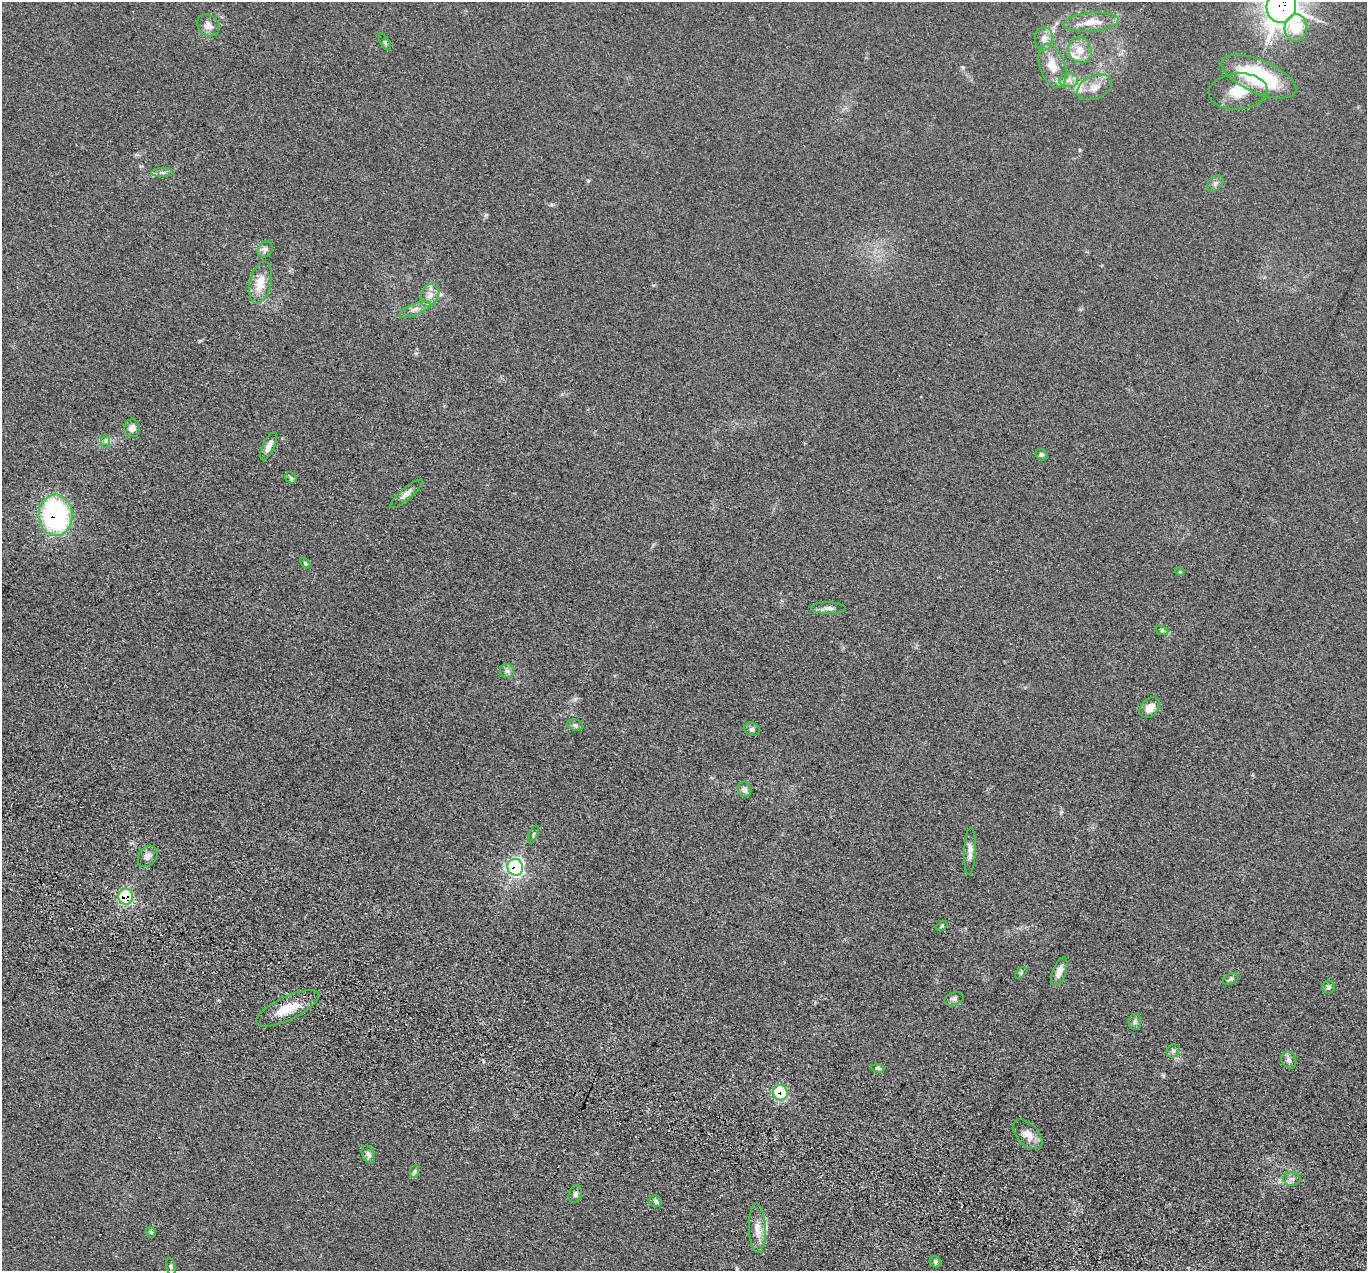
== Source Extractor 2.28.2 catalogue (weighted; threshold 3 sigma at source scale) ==
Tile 6 of 4 x 4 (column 2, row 2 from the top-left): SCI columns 1393-2757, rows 2878-4146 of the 5516 x 5626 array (HDU 1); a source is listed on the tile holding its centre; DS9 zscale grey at full resolution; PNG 1369 x 1273 px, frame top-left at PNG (2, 2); each listed source drawn as its Kron ellipse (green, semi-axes under 4 px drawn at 4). Shown black and unused: <1% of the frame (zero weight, under 3 of 5 exposures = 4% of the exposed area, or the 3 px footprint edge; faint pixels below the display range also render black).
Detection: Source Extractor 2.28.2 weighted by HDU 2 'WHT'; one run over the whole footprint, this tile lists its part. Background 0.0393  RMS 0.0042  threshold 0.0189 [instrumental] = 3 sigma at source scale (4.5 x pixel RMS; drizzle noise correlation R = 1.50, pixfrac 1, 0.05/0.05 arcsec/px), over >= 5 px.
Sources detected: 65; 1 cosmic-ray / hot-pixel residue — neither listed nor drawn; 3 inside a brighter listed object's ellipse — not listed separately; the other 61 listed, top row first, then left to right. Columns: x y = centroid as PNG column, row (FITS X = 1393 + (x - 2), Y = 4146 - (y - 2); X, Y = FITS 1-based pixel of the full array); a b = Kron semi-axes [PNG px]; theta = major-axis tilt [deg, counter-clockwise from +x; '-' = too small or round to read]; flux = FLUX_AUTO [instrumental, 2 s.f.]
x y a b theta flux
1281 6 17 14 74 400
1091 22 27 9 5 7.1
208 25 12 10 -47 3.3
1296 28 14 11 85 11
1044 39 11 9 90 3.2
385 42 9 3 -61 0.7
1080 50 13 11 -76 5.7
1052 66 22 12 -70 8.9
1259 76 40 16 -23 41
1068 80 9 7 2 2.3
1095 87 18 11 24 5.2
1238 91 29 18 4 11
162 172 11 4 1 1.4
1215 183 9 7 46 1.5
265 249 8 7 - 1.5
261 283 21 10 77 8
430 295 12 8 65 3.5
415 309 17 5 22 2.7
132 428 9 8 - 2.5
105 441 7 4 -90 0.88
269 446 15 5 65 2.7
1042 454 6 5 - 0.92
291 478 6 5 - 0.76
406 494 21 5 41 2.3
56 515 20 17 -86 70
305 563 6 4 -46 0.51
1180 572 5 3 - 0.36
828 608 17 5 -1 2.1
1162 631 6 4 -20 0.81
507 671 7 7 - 1.3
1150 707 12 8 45 4.1
575 725 8 5 -20 1
752 729 8 6 -18 1.1
745 789 8 6 -66 1.9
533 834 9 3 69 0.55
970 851 23 6 88 2.7
148 856 11 8 53 2.3
515 867 8 8 - 78
126 897 8 7 - 34
942 926 6 4 37 0.55
1059 972 15 6 70 3.3
1021 973 7 4 47 0.68
1231 979 8 5 27 0.98
1328 987 6 6 - 0.94
954 999 10 6 20 1.3
288 1008 34 11 25 10
1135 1022 8 6 88 1.3
1173 1051 7 6 - 1.1
1289 1060 9 7 -63 1.6
878 1068 6 4 -8 0.82
780 1093 7 7 - 26
1028 1134 18 10 -46 4.2
368 1155 9 6 -65 1.7
415 1171 7 4 72 0.98
1292 1179 8 6 0 1.5
575 1194 9 6 71 1.2
656 1201 7 5 -36 1.1
757 1228 24 8 -88 5.3
151 1232 5 4 - 0.71
935 1262 6 5 - 0.74
171 1267 8 4 -77 0.72
Overlapping masked pixels (flux is a lower limit): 6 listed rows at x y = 1281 6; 56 515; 515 867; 126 897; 288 1008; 780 1093
Isophote crosses this tile's border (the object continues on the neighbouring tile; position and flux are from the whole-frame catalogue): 1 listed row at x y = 1281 6